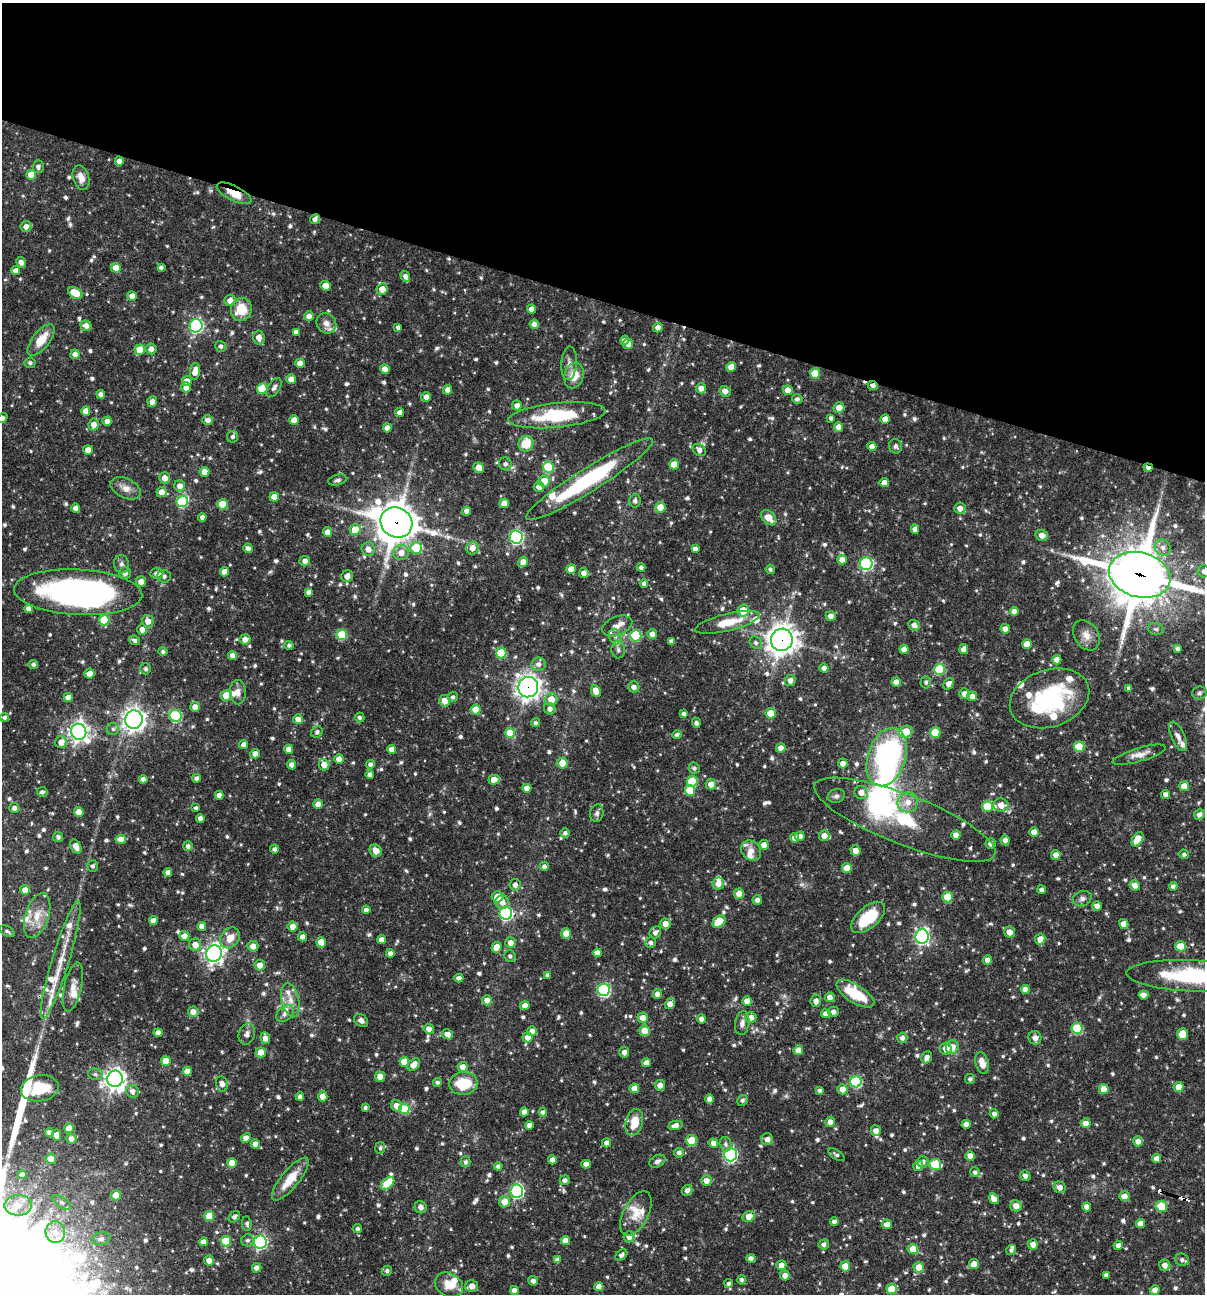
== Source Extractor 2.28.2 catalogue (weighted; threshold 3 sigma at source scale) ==
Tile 2 of 4 x 4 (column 2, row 1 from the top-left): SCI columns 1454-2656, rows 3876-5167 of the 5188 x 5168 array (HDU 1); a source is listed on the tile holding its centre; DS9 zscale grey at full resolution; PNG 1207 x 1296 px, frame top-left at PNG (2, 3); each listed source drawn as its Kron ellipse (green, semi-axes under 4 px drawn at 4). Shown black and unused: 23% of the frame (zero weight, under 3 of 4 exposures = <1% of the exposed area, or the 3 px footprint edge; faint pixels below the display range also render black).
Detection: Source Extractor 2.28.2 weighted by HDU 2 'WHT'; one run over the whole footprint, this tile lists its part. Background 0.0706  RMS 0.0035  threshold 0.0158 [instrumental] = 3 sigma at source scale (4.5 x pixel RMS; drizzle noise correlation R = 1.50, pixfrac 1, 0.05/0.05 arcsec/px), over >= 5 px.
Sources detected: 929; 2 inside a brighter object's white glare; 3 cosmic-ray / hot-pixel residue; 1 long thin detection or spike segment (spike, bleed or trail) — neither listed nor drawn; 35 inside a brighter listed object's ellipse — not listed separately; of the other 888, all 500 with FLUX_AUTO >= 0.874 (the completeness limit of this list) listed and drawn (388 fainter detections not listed), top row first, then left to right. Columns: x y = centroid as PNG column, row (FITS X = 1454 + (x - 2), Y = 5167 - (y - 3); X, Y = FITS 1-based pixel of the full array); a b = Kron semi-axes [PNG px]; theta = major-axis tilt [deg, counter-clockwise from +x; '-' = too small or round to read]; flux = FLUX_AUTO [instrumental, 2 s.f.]
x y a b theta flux
119 161 4 4 - 1.9
38 166 6 5 - 1.2
31 175 5 5 - 5.4
81 178 12 8 -72 3.2
234 193 19 7 -27 5.7
315 219 5 4 - 1.4
26 226 5 5 - 2.1
21 262 5 4 - 1.8
161 267 4 4 - 1
116 268 5 5 - 4.2
16 271 4 4 - 2.1
405 276 6 4 -61 1.2
325 286 5 4 - 3.4
382 289 6 5 - 3.5
75 293 8 5 -31 7.2
132 296 5 4 - 2
230 300 5 5 - 2.8
241 309 11 10 - 9.2
532 309 4 4 - 2.5
309 316 5 5 - 2.4
326 323 10 9 - 2.7
534 324 4 4 - 2
86 326 5 5 - 2.2
196 326 7 6 - 64
398 327 4 4 - 1.1
658 327 5 4 - 2
296 332 4 4 - 1.9
259 337 7 5 -84 2.6
41 340 19 8 51 6.7
625 340 5 4 - 2.1
628 344 5 5 - 2.6
220 346 5 5 - 1.2
151 349 5 5 - 2.2
140 350 5 5 - 6.3
75 354 5 4 - 2.2
30 363 5 5 - 1
300 363 4 4 - 3.1
569 363 17 7 86 2.2
731 367 5 4 - 3.3
385 369 5 5 - 2.4
195 371 8 5 80 3.3
815 373 5 5 - 9.5
574 375 13 9 74 5
291 379 5 5 - 2.7
187 381 5 5 - 2.5
873 385 5 4 - 1.5
186 387 5 5 - 2.2
274 388 10 6 57 1.2
701 388 5 5 - 2.5
262 389 5 5 - 11
448 390 5 4 - 2.6
788 390 5 5 - 3.1
725 391 5 5 - 2.2
101 394 4 4 - 1.7
426 397 5 4 - 1.8
797 399 5 5 - 1.1
152 402 5 5 - 2
517 405 5 5 - 1.9
839 408 5 5 - 3.6
86 411 4 4 - 3.3
400 412 4 4 - 2.4
557 415 49 12 6 22
2 418 6 4 35 1.6
831 418 4 4 - 0.99
885 419 4 4 - 2.8
208 420 5 5 - 1.6
294 420 4 4 - 3.6
107 421 4 4 - 2.1
94 425 6 5 - 2.8
838 427 5 4 - 2.8
387 428 4 4 - 2.5
233 437 6 5 - 1.1
526 444 8 7 - 7.8
872 446 4 4 - 2.3
896 446 7 6 - 1.1
88 450 5 4 - 2.9
699 450 7 5 -39 1.8
505 464 6 6 - 1.2
674 464 5 5 - 5.9
548 467 5 5 - 18
479 468 5 5 - 3.5
1148 468 4 3 - 1.5
204 472 5 5 - 2.7
165 478 5 5 - 2.7
589 479 74 12 32 41
338 480 9 5 13 1
544 481 6 5 - 7.2
884 483 4 4 - 2.8
180 486 5 5 - 2.5
539 487 5 5 - 2.8
126 488 16 9 -25 3.1
161 492 5 5 - 3.3
274 497 5 4 - 3.4
182 501 6 5 - 30
635 501 7 5 78 1.1
504 503 5 5 - 2.9
222 504 5 5 - 7.8
661 507 5 5 - 6.3
76 508 4 4 - 2.2
960 508 5 5 - 2.4
467 511 4 4 - 2.1
202 517 4 4 - 1.5
769 518 9 6 -45 4.5
396 523 16 14 -32 870
915 529 5 4 - 2.3
355 530 5 5 - 6.7
327 532 5 4 - 2.4
1042 535 6 5 - 2.6
516 537 6 6 - 63
1163 547 8 7 - 2
248 548 5 4 - 1.5
416 548 6 6 - 11
472 548 6 6 - 2.9
368 549 7 6 - 2.7
695 549 4 4 - 1.8
401 553 7 7 - 2.9
842 560 5 5 - 2.7
305 561 5 5 - 2.2
523 562 6 4 57 2.6
121 564 9 7 -80 1.3
866 564 6 6 - 46
641 567 4 4 - 1.1
571 569 5 4 - 4
770 569 4 4 - 0.88
1204 571 6 6 - 1.3
224 572 5 4 - 2.9
125 573 6 6 - 1.9
584 573 5 4 - 2.2
157 574 6 5 - 1.6
1140 575 31 22 -15 1600
164 576 6 6 - 1.2
347 576 6 5 - 2.5
141 582 5 5 - 2.5
644 584 4 4 - 1.3
78 592 64 23 -3 140
308 592 4 4 - 1.6
28 609 4 4 - 2
743 610 6 5 - 7.3
1014 611 4 4 - 2.2
831 616 5 5 - 2
104 620 5 5 - 13
148 621 6 6 - 3.1
727 622 33 8 14 7.9
914 625 6 5 - 1.9
617 626 16 9 21 3
142 629 5 5 - 2.2
1005 629 5 4 - 2.1
1156 629 8 5 -15 1
652 634 5 5 - 2.5
342 635 5 5 - 18
1086 635 16 12 -57 3.3
636 636 5 5 - 21
615 637 8 6 -70 1.5
245 639 5 5 - 2.2
134 640 6 4 -27 1.1
782 640 11 11 - 390
671 641 4 4 - 1.3
756 643 7 5 -46 1
1027 644 5 5 - 4.5
289 645 4 4 - 0.93
904 649 4 4 - 2.9
964 649 5 4 - 2.3
1178 649 4 4 - 1
618 650 8 6 -86 1.2
163 651 5 4 - 0.96
501 653 5 5 - 13
232 656 4 4 - 2.1
1057 660 4 4 - 2.9
33 664 4 4 - 0.95
538 664 7 6 - 1.7
824 668 4 4 - 1.8
146 669 6 5 - 0.93
940 669 5 5 - 17
90 674 5 5 - 3
790 681 5 5 - 2.1
896 682 5 4 - 2.5
926 682 6 5 - 1
949 684 6 5 - 2.3
528 687 10 10 - 230
634 687 6 5 - 1.7
1129 688 4 4 - 1.1
596 691 6 4 -64 4.4
238 692 12 8 -89 2.2
1199 693 7 6 - 0.89
964 694 5 5 - 2.4
226 696 5 5 - 8.4
972 696 5 5 - 2.2
68 697 4 4 - 2.6
453 697 5 5 - 0.98
1049 698 41 28 19 41
551 699 6 6 - 4.7
445 701 6 5 - 3.6
195 707 5 5 - 2.5
550 709 6 5 - 1.6
476 710 5 5 - 7.1
771 713 5 5 - 5.7
684 714 4 4 - 1.2
176 716 6 6 - 30
5 717 4 4 - 1.1
360 717 5 5 - 0.87
134 719 9 8 - 220
298 719 5 5 - 2.4
535 723 4 4 - 0.93
696 723 5 4 - 0.93
113 729 6 6 - 0.92
79 732 8 7 - 190
317 732 6 5 - 0.91
906 732 7 6 - 6.5
935 732 5 5 - 11
510 733 5 5 - 8.5
677 735 5 4 - 1
1178 736 16 7 -64 2
61 742 6 6 - 3
244 744 4 4 - 1.7
1079 747 5 5 - 12
781 748 5 4 - 2.3
289 749 4 4 - 2.4
392 749 4 4 - 2.6
255 754 5 4 - 2.1
1139 755 27 7 16 3.2
887 757 30 19 72 79
339 759 4 4 - 2.9
562 763 5 5 - 4.2
843 763 5 5 - 2.3
370 764 4 4 - 1.4
292 765 4 4 - 2.2
324 765 6 5 - 3.3
694 768 6 5 - 0.96
370 775 4 4 - 1.6
197 778 4 4 - 1.3
143 779 4 4 - 1.7
494 780 5 4 - 3.6
692 781 5 5 - 17
711 784 5 5 - 2.8
1184 786 5 5 - 4.3
527 788 4 4 - 2.2
690 790 5 5 - 9.1
42 792 5 5 - 0.95
861 792 7 6 - 2.6
219 795 4 4 - 2
1166 795 5 4 - 2
836 796 9 6 16 1.1
908 802 10 10 - 4
318 804 4 4 - 2.6
1001 805 7 7 - 3.5
987 806 5 5 - 10
14 808 5 5 - 1.5
196 808 4 3 - 0.91
79 812 5 5 - 5.2
597 813 9 6 81 1.1
1199 814 5 5 - 1.4
200 818 4 4 - 1.5
905 820 97 25 -21 33
1034 832 5 4 - 3.3
565 833 5 5 - 0.99
956 835 4 4 - 2.5
800 836 5 4 - 2.4
824 836 5 5 - 2.9
58 837 5 5 - 1.3
795 838 5 4 - 2.9
121 839 5 4 - 2.8
1137 839 8 5 58 7
1005 840 5 4 - 1.8
991 843 5 5 - 1.7
764 845 5 5 - 3
76 846 7 5 -61 3.4
188 846 5 5 - 1.2
275 849 4 4 - 1.2
751 850 11 9 -40 2.6
376 851 6 5 - 2.9
855 851 5 5 - 2.7
1184 854 5 4 - 0.98
1056 855 5 4 - 2.2
93 866 6 5 - 0.91
544 866 4 4 - 1.2
847 868 5 5 - 5
168 872 4 4 - 2.1
718 883 6 5 - 2.8
515 885 6 5 - 1.5
1135 885 5 5 - 2.3
1173 886 4 4 - 1.3
25 890 5 5 - 2.5
1042 890 4 4 - 1.4
739 894 5 5 - 4
498 897 6 5 - 3.8
948 897 5 5 - 9.1
1082 898 10 7 21 1.4
757 900 5 4 - 1.4
502 902 7 6 - 2.7
1097 906 5 4 - 2
366 910 4 4 - 1.7
506 913 6 6 - 50
37 916 23 11 72 6.4
868 917 20 10 41 13
153 921 4 4 - 2.3
719 922 7 5 46 9.6
665 924 5 5 - 2.7
1124 924 5 4 - 3.1
202 926 4 4 - 2.5
292 927 5 5 - 2.7
7 931 8 5 -30 0.99
655 932 6 5 - 1.4
1010 932 5 5 - 2.5
566 934 5 5 - 4.9
184 936 5 5 - 2.7
922 936 7 6 - 77
302 937 4 4 - 2.1
230 938 11 9 51 4
1040 939 5 5 - 3
382 940 4 4 - 2.4
321 942 5 5 - 5.5
510 943 5 5 - 2.2
651 943 5 5 - 1.2
195 945 6 6 - 3.2
253 946 5 5 - 2.4
1181 946 5 5 - 7.2
497 947 6 5 - 4.2
214 953 8 7 - 160
390 953 4 4 - 1.5
597 953 4 4 - 2.3
510 956 6 5 - 1
61 960 61 8 73 9.6
987 960 4 4 - 2.4
260 965 5 5 - 3.1
548 975 4 4 - 1.5
1192 976 66 15 -2 36
459 978 4 4 - 1.7
73 987 25 8 77 3.5
1025 989 4 4 - 2.6
604 990 6 6 - 44
657 994 5 4 - 2.5
855 994 21 9 -32 13
1143 995 5 4 - 2.2
830 997 5 4 - 2.4
290 1000 17 8 -77 3.8
487 1000 5 5 - 2.4
747 1001 5 4 - 3.5
816 1001 6 5 - 1.9
670 1004 6 4 54 2.7
525 1006 5 4 - 2.6
193 1012 5 5 - 2.4
833 1012 5 5 - 1.5
285 1014 10 7 38 1.6
826 1014 4 4 - 2.3
751 1017 5 5 - 2.3
643 1018 5 5 - 2.8
701 1019 4 4 - 1.6
361 1020 7 6 - 1.5
742 1023 12 7 81 1.8
1077 1028 5 5 - 17
429 1029 5 5 - 1.8
532 1031 5 4 - 2.2
645 1031 5 5 - 5.4
158 1033 4 4 - 2.2
247 1034 11 8 72 1.8
448 1034 6 5 - 2.4
1182 1034 6 5 - 6
528 1037 5 5 - 2.7
265 1038 6 5 - 2.4
902 1038 5 5 - 1.5
1035 1038 7 6 - 2.3
952 1047 7 6 - 3.7
946 1049 6 6 - 2.8
798 1050 5 4 - 4.3
261 1052 5 5 - 3.9
624 1052 5 5 - 1.7
927 1057 6 5 - 1.8
166 1061 5 5 - 6.2
404 1062 5 5 - 5.2
646 1063 4 4 - 2.5
982 1063 11 6 -75 3.4
414 1064 7 5 44 3.2
463 1067 5 5 - 2.7
187 1071 4 4 - 2.8
95 1074 7 5 -13 0.93
380 1076 5 5 - 2.5
115 1079 8 8 - 230
970 1079 5 5 - 1
437 1082 4 4 - 0.93
856 1082 6 6 - 28
463 1083 14 11 5 11
222 1084 8 6 -77 1.9
660 1085 5 5 - 2.4
1179 1087 5 5 - 4.6
40 1088 19 13 9 12
634 1088 4 4 - 3.2
843 1089 5 5 - 3
1104 1089 5 5 - 5.2
820 1090 4 4 - 0.96
133 1091 6 6 - 1.9
300 1096 4 4 - 1.4
323 1096 5 5 - 2.8
710 1099 4 4 - 2.3
742 1100 6 5 - 0.99
397 1106 6 5 - 2.9
365 1108 3 3 - 0.89
404 1109 5 5 - 14
524 1112 4 4 - 2.4
543 1112 4 4 - 1.2
994 1114 4 4 - 1.5
634 1122 14 8 75 5.5
830 1122 5 5 - 2.6
1086 1123 5 5 - 3
966 1124 4 4 - 2.2
529 1125 4 4 - 2.3
675 1125 7 4 10 2
69 1128 5 4 - 5.8
876 1131 5 5 - 2.5
49 1132 4 4 - 1.5
56 1135 5 5 - 2.8
246 1138 5 4 - 2.5
71 1139 5 5 - 2
767 1139 6 6 - 1.8
692 1140 5 5 - 11
1138 1141 5 5 - 2.3
606 1143 4 4 - 1.8
713 1143 4 4 - 1.9
255 1144 4 4 - 2.2
726 1144 7 6 - 1.1
380 1148 5 5 - 0.94
679 1153 5 5 - 1.3
730 1155 6 6 - 59
836 1155 9 4 -33 0.9
970 1156 5 4 - 2.6
51 1159 5 5 - 4
1157 1159 4 4 - 2.4
552 1160 4 4 - 2.1
657 1161 8 5 30 1.2
466 1162 5 5 - 1
923 1162 6 5 - 1.2
232 1163 5 5 - 5.7
586 1164 4 4 - 2.2
935 1164 6 5 - 16
498 1166 4 4 - 1.1
918 1166 5 5 - 2.4
975 1172 5 5 - 1.1
22 1175 4 4 - 2.5
1025 1176 5 5 - 1.5
290 1179 27 9 51 8
565 1180 5 4 - 1.6
706 1181 5 5 - 2.6
387 1183 8 5 43 10
1060 1187 6 5 - 2.2
687 1190 5 5 - 1.7
517 1191 6 6 - 70
116 1195 5 5 - 6.2
1124 1196 5 5 - 3
994 1199 6 4 -53 2.5
62 1202 10 5 -36 1.1
505 1202 6 5 - 4.4
18 1205 13 10 2 3.8
1016 1206 5 5 - 3.3
1161 1206 5 5 - 7.3
421 1207 6 6 - 1.6
1087 1207 4 4 - 2.4
636 1213 24 12 62 6.1
209 1216 5 5 - 6.5
749 1216 6 5 - 3.9
234 1217 6 4 45 0.98
834 1221 4 4 - 1.4
1140 1223 4 4 - 3.2
247 1224 7 4 -81 0.98
887 1224 5 5 - 2.1
358 1228 4 4 - 0.92
55 1232 11 10 - 3.5
629 1237 5 5 - 2.4
101 1239 9 6 13 1.2
247 1240 6 6 - 1.1
565 1240 5 4 - 2.4
226 1241 5 5 - 9.8
203 1242 4 4 - 2.3
260 1242 6 6 - 66
824 1244 5 5 - 1.4
1033 1244 5 5 - 2.3
1118 1245 5 4 - 2
913 1249 5 5 - 4.9
1011 1250 5 5 - 0.91
621 1255 7 5 40 1.2
751 1258 4 4 - 1.5
209 1260 5 5 - 2.4
557 1260 4 4 - 1.8
1182 1260 7 6 - 1.3
974 1264 5 5 - 3.4
781 1265 5 5 - 2.4
1165 1265 6 5 - 2.3
845 1266 5 5 - 7.5
919 1267 5 5 - 5.3
257 1268 5 4 - 1.8
387 1271 5 5 - 0.95
785 1275 5 4 - 2.6
1106 1275 4 4 - 1.2
742 1280 5 4 - 1
533 1281 5 5 - 1.6
729 1283 4 4 - 1
449 1285 15 11 -30 5.8
472 1286 6 5 - 3.4
599 1287 4 4 - 2.5
891 1289 5 5 - 10
514 1290 4 4 - 2.2
1155 1290 5 4 - 2.5
Overlapping masked pixels (flux is a lower limit): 11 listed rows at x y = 234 193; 315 219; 873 385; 1148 468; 396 523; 1140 575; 782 640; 528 687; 905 820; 855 994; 749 1216
Isophote crosses this tile's border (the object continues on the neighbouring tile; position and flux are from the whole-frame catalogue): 5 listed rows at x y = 2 418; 1204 571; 1140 575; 78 592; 1192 976